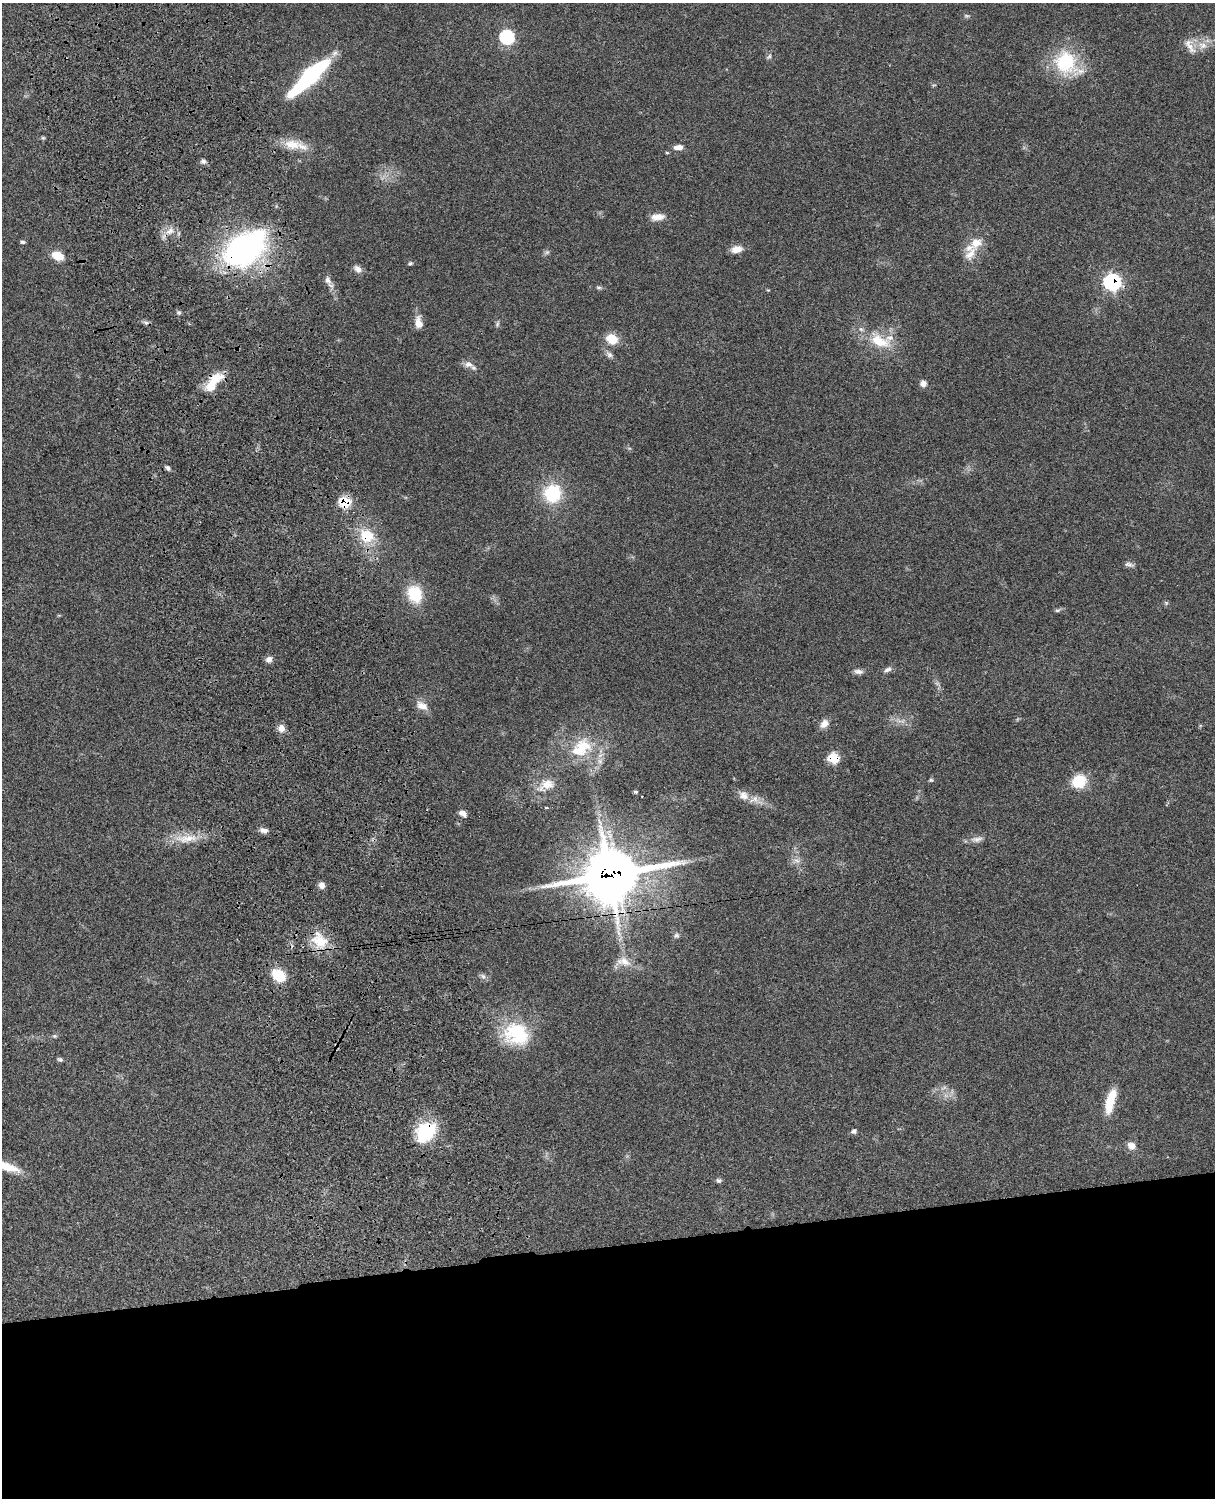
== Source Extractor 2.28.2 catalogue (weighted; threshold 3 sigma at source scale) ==
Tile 11 of 4 x 3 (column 3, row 3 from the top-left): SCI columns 2547-3759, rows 276-1771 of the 5092 x 4924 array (HDU 1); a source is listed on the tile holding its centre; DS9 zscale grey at full resolution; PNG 1217 x 1500 px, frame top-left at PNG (2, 3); no overlay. Shown black and unused: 17% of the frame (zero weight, under 3 of 4 exposures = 6% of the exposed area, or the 3 px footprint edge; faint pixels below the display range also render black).
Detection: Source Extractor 2.28.2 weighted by HDU 2 'WHT'; one run over the whole footprint, this tile lists its part. Background 0.0791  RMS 0.0058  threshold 0.026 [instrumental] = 3 sigma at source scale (4.5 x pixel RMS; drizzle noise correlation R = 1.50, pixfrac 1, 0.05/0.05 arcsec/px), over >= 5 px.
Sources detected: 84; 1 inside a brighter object's white glare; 1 cosmic-ray / hot-pixel residue — not listed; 4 inside a brighter listed object's ellipse — not listed separately; the other 78 listed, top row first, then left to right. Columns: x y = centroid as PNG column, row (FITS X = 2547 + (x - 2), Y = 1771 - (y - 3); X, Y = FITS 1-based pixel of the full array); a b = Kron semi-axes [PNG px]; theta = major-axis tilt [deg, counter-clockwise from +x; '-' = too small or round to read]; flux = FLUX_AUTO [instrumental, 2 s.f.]
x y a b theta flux
966 16 8 4 -9 0.91
507 37 7 7 - 74
1203 45 13 9 -11 5.2
1190 46 24 9 -61 5.5
769 56 8 5 41 1.2
1066 63 36 28 -43 35
309 77 48 12 44 69
43 138 6 4 -18 0.72
292 145 25 14 -7 11
678 147 10 6 4 3.8
667 153 4 4 - 0.64
203 161 7 6 - 1.6
657 217 18 8 8 4.9
170 231 13 8 38 4.8
22 242 6 4 -3 1
245 249 46 26 37 160
737 249 13 8 12 5.3
547 252 7 5 43 1.3
970 254 26 11 54 8.1
57 256 11 7 -20 10
410 263 6 5 - 0.89
358 269 10 7 -42 3
328 280 13 8 -69 3
1112 282 8 8 - 120
599 287 8 4 -1 1.1
179 313 6 4 -1 0.95
146 323 8 5 -16 1.4
418 323 16 9 -84 5.1
497 324 9 4 72 1.1
612 339 10 8 -28 13
880 341 32 16 -22 18
609 355 9 7 -39 2
468 364 13 8 -1 3.4
215 378 20 12 22 11
923 383 8 8 - 2.7
168 468 8 5 -57 1.4
552 493 19 18 - 29
345 502 7 6 - 30
367 536 18 15 -30 16
1129 564 13 5 -10 1.8
415 594 17 13 -69 22
1166 603 6 4 -45 0.82
1057 610 8 4 7 1
269 659 8 7 - 3
888 669 11 6 23 2
858 671 12 6 -6 2.4
422 706 17 10 -27 5.1
824 724 12 8 51 3.8
281 728 9 8 - 3.7
581 748 33 21 38 24
833 758 7 6 - 23
931 780 6 5 - 0.82
1079 781 14 13 - 16
546 785 24 15 23 10
635 792 5 4 - 0.8
743 795 14 11 -29 4.7
546 808 3 2 - 1.1
462 813 9 6 -33 2.9
264 830 10 6 -12 2.7
186 838 38 11 3 12
977 839 18 7 4 3.5
797 861 10 7 -29 2.7
609 875 22 20 20 1900
322 885 8 7 - 2.8
676 935 7 6 - 1.3
319 941 25 19 -49 15
625 961 19 11 -28 6.8
278 975 14 10 -34 17
483 976 9 6 -50 1.7
516 1034 36 29 -18 35
54 1036 6 5 - 0.9
60 1059 8 5 -19 1.1
1110 1101 28 9 75 14
853 1131 7 6 - 1.4
425 1132 27 20 53 28
1131 1146 10 8 -26 4.1
3 1165 39 9 -19 15
718 1180 7 6 - 1.2
Overlapping masked pixels (flux is a lower limit): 9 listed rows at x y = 245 249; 1112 282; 215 378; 345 502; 367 536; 833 758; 609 875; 319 941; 425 1132
Isophote crosses this tile's border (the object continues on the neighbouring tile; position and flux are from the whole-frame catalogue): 1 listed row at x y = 3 1165